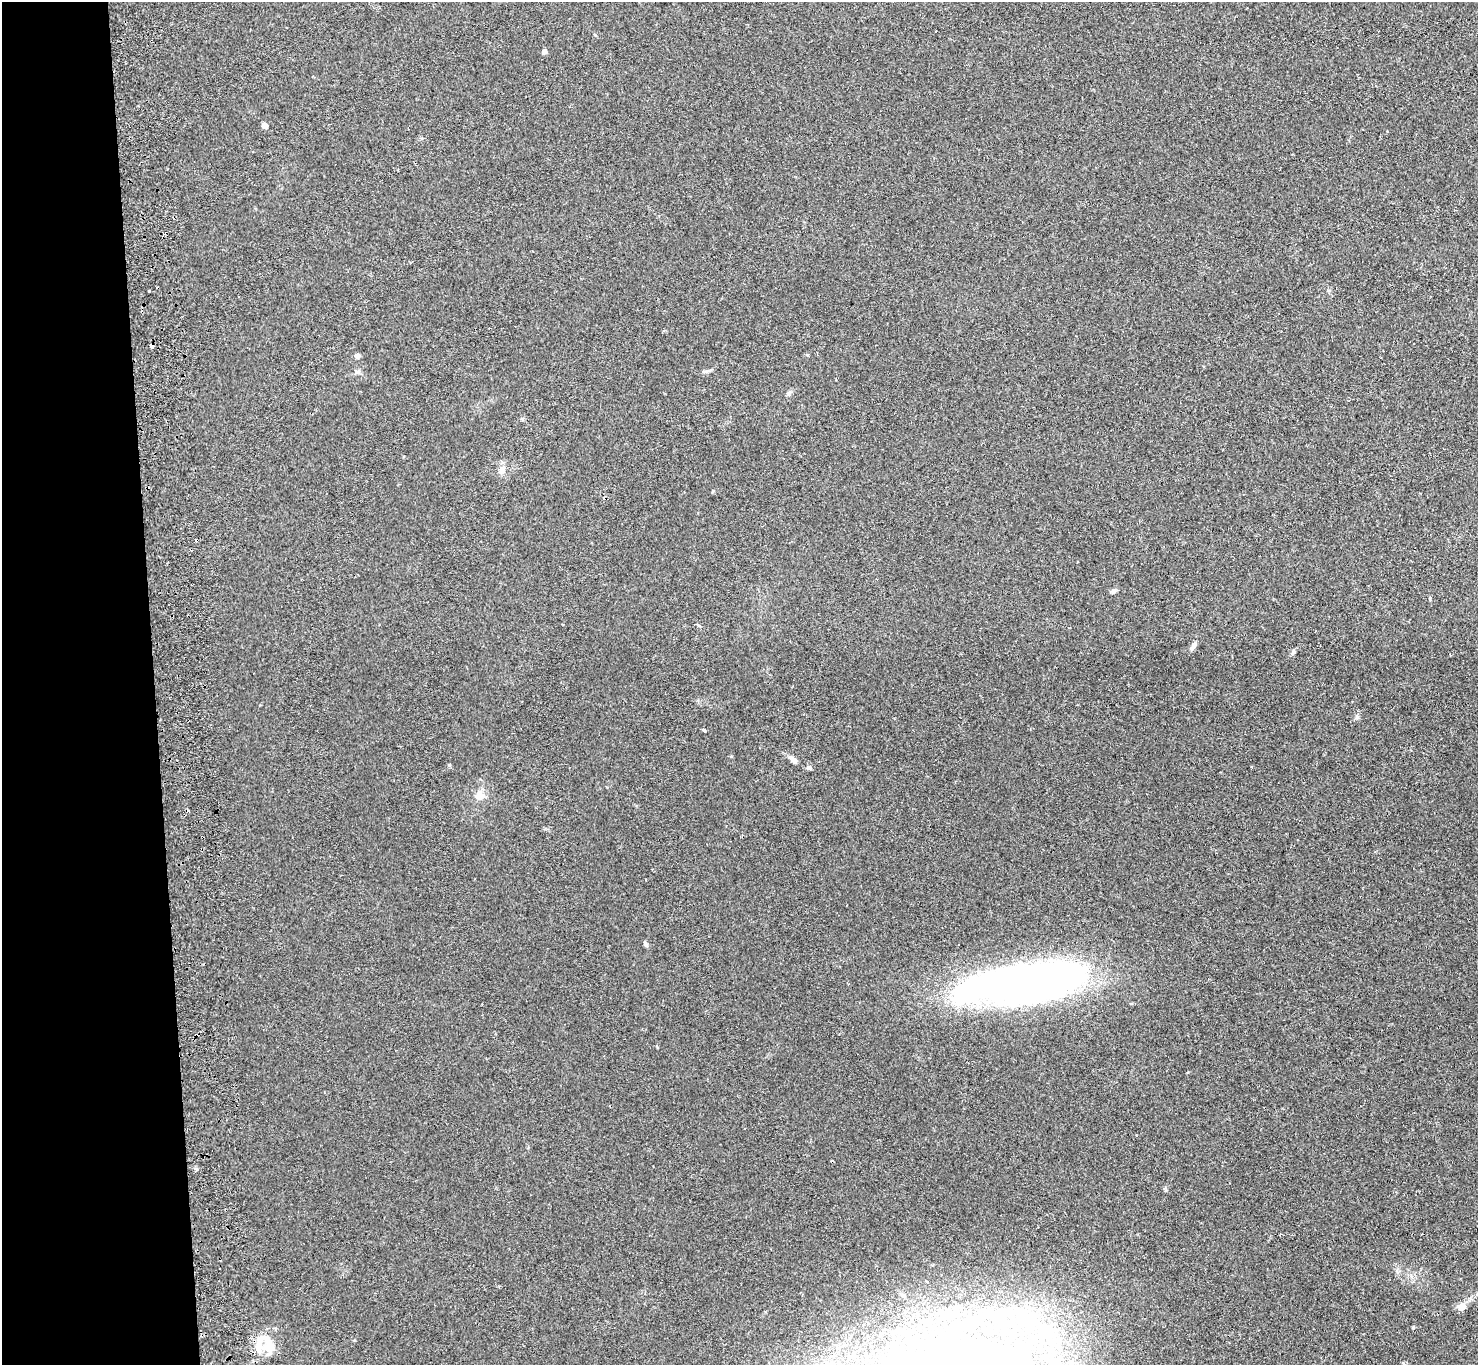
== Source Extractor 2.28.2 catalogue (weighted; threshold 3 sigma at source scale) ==
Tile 4 of 3 x 3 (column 1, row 2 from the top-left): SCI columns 57-1532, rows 1500-2862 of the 4541 x 4420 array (HDU 1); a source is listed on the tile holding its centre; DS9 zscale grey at full resolution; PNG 1480 x 1367 px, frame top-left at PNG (2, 2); no overlay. Shown black and unused: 10% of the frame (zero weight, under 2 of 3 exposures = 3% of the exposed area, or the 3 px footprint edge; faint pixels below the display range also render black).
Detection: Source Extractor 2.28.2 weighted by HDU 2 'WHT'; one run over the whole footprint, this tile lists its part. Background 0.0274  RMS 0.0066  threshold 0.0298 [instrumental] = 3 sigma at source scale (4.5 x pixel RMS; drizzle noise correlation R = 1.50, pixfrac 1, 0.05/0.05 arcsec/px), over >= 5 px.
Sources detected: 37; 6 inside a brighter object's white glare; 5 cosmic-ray / hot-pixel residue — not listed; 4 inside a brighter listed object's ellipse — not listed separately; the other 22 listed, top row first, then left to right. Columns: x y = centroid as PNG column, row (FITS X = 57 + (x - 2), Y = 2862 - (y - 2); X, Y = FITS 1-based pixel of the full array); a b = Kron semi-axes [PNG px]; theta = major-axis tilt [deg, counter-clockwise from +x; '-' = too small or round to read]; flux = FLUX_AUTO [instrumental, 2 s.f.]
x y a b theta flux
544 52 6 5 - 1.9
264 125 7 5 -20 1.8
149 291 3 3 - 1.7
357 356 5 5 - 2.8
709 371 10 3 21 1.3
522 419 5 5 - 0.83
502 470 12 7 48 3.1
1114 591 7 5 60 1.4
1193 646 13 6 65 2.8
1357 717 6 5 - 1.2
703 730 4 3 - 1.1
793 760 11 6 -40 3.3
809 767 7 6 - 1.5
480 795 14 10 -78 5.9
645 944 7 5 -67 1.3
1020 983 150 35 17 240
1165 1189 6 4 -70 0.84
1462 1307 10 8 33 4.9
1029 1322 32 22 0 45
1413 1327 6 3 19 0.61
270 1345 29 16 -77 15
990 1350 80 36 -7 170
Unlisted compact peaks at least as high as the median listed source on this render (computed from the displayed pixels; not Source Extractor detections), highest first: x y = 449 765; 1294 652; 197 1169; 1430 599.